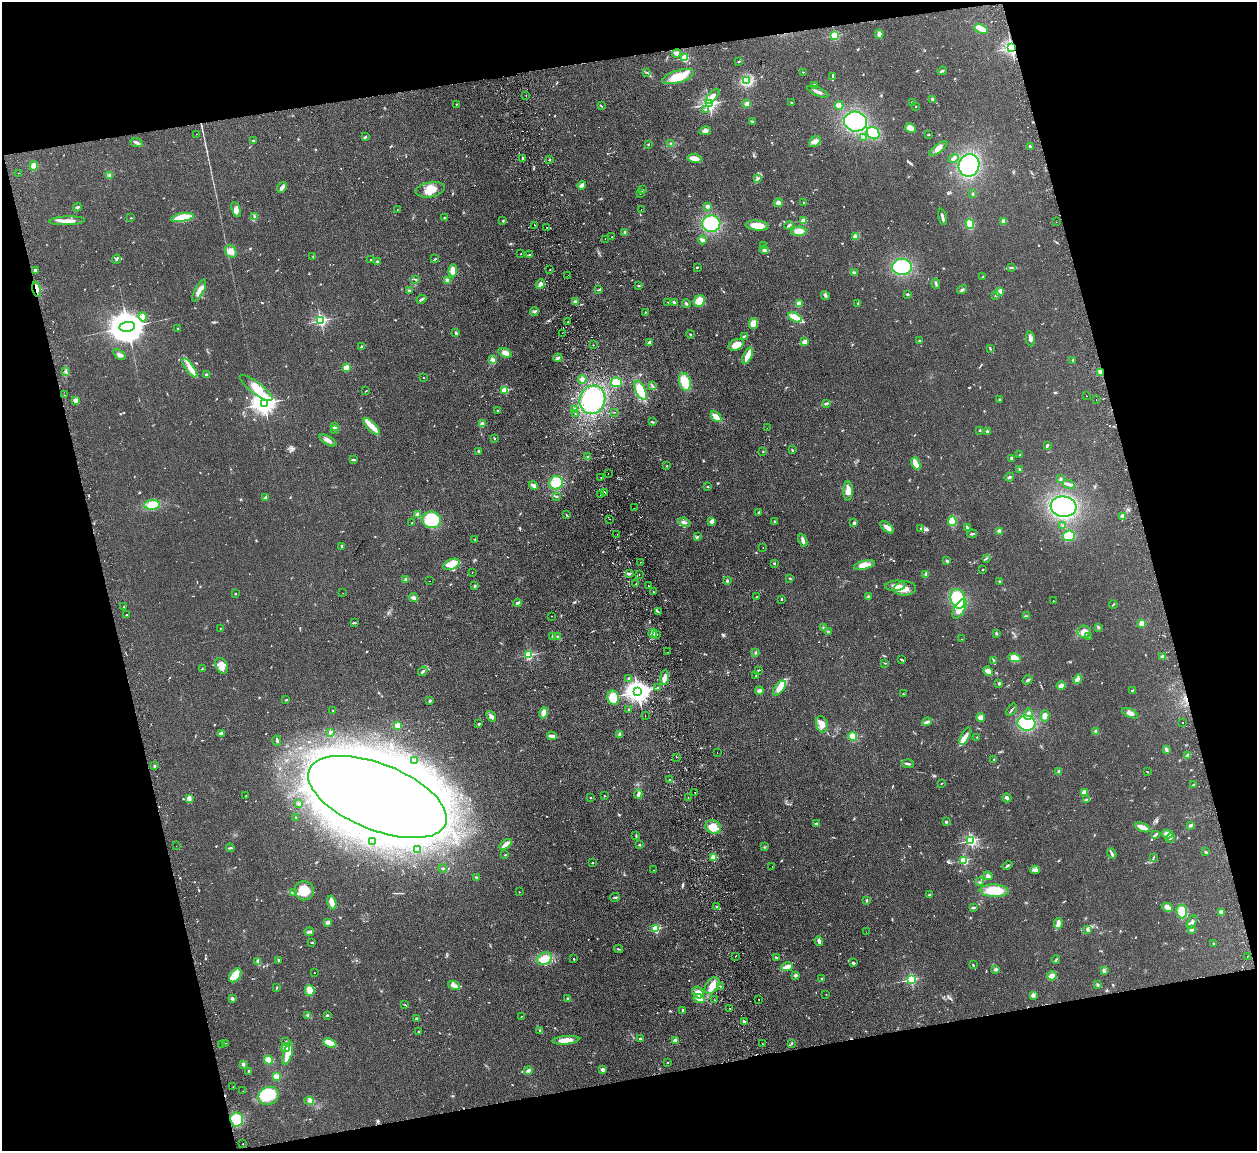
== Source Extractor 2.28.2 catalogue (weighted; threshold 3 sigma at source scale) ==
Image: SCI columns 58-5076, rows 160-4755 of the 5132 x 5031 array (HDU 1 of 3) = the unmasked area's bounding box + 8 px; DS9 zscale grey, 4 x 4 block average (1 PNG px = mean of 4 x 4 image px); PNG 1259 x 1153 px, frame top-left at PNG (2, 2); each listed source drawn as its Kron ellipse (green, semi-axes under 4 px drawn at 4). Shown black and unused: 29% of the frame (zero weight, under 2 of 3 exposures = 3% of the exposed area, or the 3 px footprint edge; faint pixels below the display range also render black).
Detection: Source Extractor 2.28.2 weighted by HDU 2 'WHT'. Background 0.136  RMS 0.011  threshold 0.0505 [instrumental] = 3 sigma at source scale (4.5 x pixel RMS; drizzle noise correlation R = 1.50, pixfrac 1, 0.05/0.05 arcsec/px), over >= 5 px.
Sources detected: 941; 4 too faint to see at this stretch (4 x 4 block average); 18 inside a brighter object's white glare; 29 cosmic-ray / hot-pixel residue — neither listed nor drawn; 14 coinciding with a brighter row at this scale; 40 inside a brighter listed object's ellipse — not listed separately; of the other 836, all 500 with FLUX_AUTO >= 3.24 (the completeness limit of this list) listed and drawn (336 fainter detections not listed), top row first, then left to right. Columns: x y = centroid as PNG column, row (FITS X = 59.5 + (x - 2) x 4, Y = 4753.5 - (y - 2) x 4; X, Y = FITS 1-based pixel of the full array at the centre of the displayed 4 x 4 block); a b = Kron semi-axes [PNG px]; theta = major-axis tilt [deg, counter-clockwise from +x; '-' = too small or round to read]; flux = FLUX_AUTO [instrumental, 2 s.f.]
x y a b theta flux
981 29 7 4 -24 52
879 34 4 3 - 30
835 35 2 2 - 550
1011 48 2 2 - 2300
677 53 4 3 - 13
685 58 2 2 - 430
739 61 3 2 - 4.5
942 71 4 2 - 7.4
803 72 2 2 - 8.4
647 73 4 2 - 4.5
833 76 3 2 - 4.6
678 77 16 6 17 140
747 81 4 3 - 15
814 85 3 2 - 12
818 92 11 2 -24 20
526 95 2 2 - 6.4
712 96 9 3 48 50
933 99 4 2 - 17
791 102 2 2 - 3.7
912 103 3 2 - 9.2
457 104 2 2 - 4.4
709 104 2 2 - 1900
747 104 3 3 - 19
839 105 4 2 - 48
601 106 3 2 - 4.2
916 107 2 2 - 3.4
706 110 4 2 - 7.2
752 122 3 2 - 7.7
856 122 11 10 - 510
910 128 6 4 -31 43
705 131 6 3 13 23
873 133 7 6 - 160
197 134 2 2 - 5.1
928 134 3 2 - 3.6
365 137 3 2 - 6.8
864 137 3 2 - 5.9
253 140 4 2 - 6.8
136 142 6 3 -21 21
815 142 6 4 38 29
648 144 2 2 - 5.3
671 144 2 2 - 10
1030 146 2 2 - 59
938 148 11 4 36 39
523 158 3 2 - 10
694 158 7 3 -8 52
953 158 5 2 - 19
550 159 2 2 - 9.6
969 165 11 10 - 440
34 166 4 3 - 40
18 173 2 2 - 3.3
109 176 3 3 - 8.5
758 178 3 3 - 10
582 185 4 3 - 29
282 187 6 2 52 29
430 190 15 7 10 81
642 190 2 2 - 4.8
640 193 2 2 - 5.6
972 194 3 2 - 4.1
778 203 4 3 - 24
804 203 2 2 - 3.5
707 206 3 3 - 13
77 207 4 2 - 8.8
236 209 8 4 -69 22
641 209 2 2 - 3.4
397 210 2 2 - 3.9
182 217 11 4 10 160
254 217 2 2 - 5.6
445 217 2 2 - 3.3
942 217 8 2 -77 23
131 218 2 2 - 4
804 220 2 2 - 190
67 221 18 3 2 57
503 221 3 2 - 5.7
1004 221 3 2 - 89
1056 222 2 2 - 7.3
711 224 9 8 - 290
970 224 5 4 - 110
534 225 2 2 - 3.2
757 225 11 5 -5 88
789 225 4 2 - 13
547 228 2 2 - 3.5
799 231 7 5 4 59
625 232 4 3 - 9.7
856 236 4 4 - 30
612 237 2 2 - 6.6
605 239 2 2 - 22
702 240 4 3 - 22
764 246 3 2 - 6.6
764 250 5 3 - 13
231 251 7 5 -58 44
521 254 2 2 - 3.4
529 254 3 2 - 3.6
313 256 2 2 - 3.7
117 259 4 2 - 8.1
435 259 3 2 - 4.8
371 260 2 2 - 10
377 262 4 2 - 8.5
697 267 2 2 - 18
902 267 10 8 0 290
1011 268 3 2 - 3.7
550 270 2 2 - 3.7
36 271 4 3 - 23
453 271 6 4 89 56
854 272 4 3 - 9.7
568 275 2 2 - 4.9
983 277 2 2 - 5.8
416 280 2 2 - 3.2
447 280 3 3 - 8.8
540 284 5 3 - 31
936 284 5 2 - 9.1
639 286 3 2 - 4.5
37 289 7 3 -78 30
962 289 5 2 - 12
598 290 3 2 - 6
199 291 12 3 61 44
409 291 2 2 - 47
1000 291 2 2 - 160
907 294 3 2 - 5.3
995 295 2 2 - 3.4
825 296 5 2 - 11
421 299 5 2 - 13
700 301 6 5 - 110
576 302 2 2 - 150
668 302 2 2 - 3.3
674 302 3 2 - 6.4
858 303 2 2 - 4.2
686 304 4 2 - 10
799 304 3 3 - 34
535 311 4 2 - 6.9
645 312 3 2 - 3.5
143 317 4 4 - 22
795 317 7 3 -28 140
320 320 2 2 - 1100
568 322 2 2 - 3.4
753 324 5 4 - 44
127 327 8 5 7 23000
178 329 2 2 - 19
456 333 2 2 - 11
562 333 2 2 - 3.6
690 334 4 2 - 5.3
744 336 4 2 - 6.7
1030 339 7 3 -82 18
919 341 2 2 - 5
805 342 2 2 - 170
650 343 3 3 - 17
593 345 2 2 - 5.4
736 345 8 5 25 50
361 347 2 2 - 6.4
990 349 4 2 - 6.7
505 353 7 4 -19 33
119 355 7 3 -38 18
748 356 9 3 67 89
558 358 4 3 - 13
492 360 4 3 - 21
1073 360 2 2 - 4
190 368 11 3 -54 46
346 368 2 2 - 280
65 371 3 2 - 7.8
1101 372 3 3 - 26
207 375 2 2 - 110
423 378 2 2 - 5
582 379 4 3 - 24
617 382 5 5 - 77
685 382 9 5 -75 150
653 386 2 2 - 4
256 388 20 6 -37 140
505 390 2 2 - 380
640 390 10 5 -66 160
366 391 3 2 - 3.6
64 395 2 2 - 140
1086 396 2 2 - 5
1096 399 2 2 - 3.7
75 400 2 2 - 130
592 400 14 12 66 540
1000 400 3 2 - 7
264 403 4 3 - 5100
826 403 3 2 - 7.4
575 410 3 3 - 32
498 411 2 2 - 3.6
614 412 2 2 - 16
575 414 2 2 - 4.3
716 417 6 3 -49 52
653 422 3 2 - 8.5
482 424 3 3 - 23
335 426 4 2 - 9
372 426 10 5 -45 64
767 428 2 2 - 4
334 429 3 2 - 7.8
980 430 2 2 - 3.8
987 432 2 2 - 59
494 438 2 2 - 8.1
328 440 9 3 -31 29
1047 445 3 2 - 16
792 450 2 2 - 6.3
479 451 3 2 - 10
763 451 2 2 - 3.2
1019 455 3 2 - 3.5
588 457 2 2 - 3.5
1012 458 3 2 - 9.6
353 460 2 2 - 3.8
916 464 6 3 -65 70
667 466 2 2 - 9.8
1020 470 4 2 - 8.8
608 474 2 2 - 7.7
1009 477 4 2 - 8.9
601 478 2 2 - 5
1061 479 2 2 - 5.4
556 483 7 6 - 160
1069 484 6 2 -16 23
534 486 5 2 - 34
707 487 2 2 - 4
848 491 10 4 89 48
605 492 2 2 - 8.4
600 494 2 2 - 16
556 496 3 2 - 7.1
265 497 4 2 - 11
152 505 8 5 2 97
1063 507 13 10 -6 630
634 508 2 2 - 6.7
759 513 3 2 - 12
417 515 4 3 - 25
566 515 3 2 - 5.4
1123 516 3 2 - 38
610 519 2 2 - 3.3
432 520 9 8 - 300
712 521 4 3 - 16
952 521 4 4 - 95
684 522 6 3 -23 15
775 522 4 2 - 9.5
412 523 2 2 - 21
854 523 2 2 - 13
1063 526 2 2 - 3.8
887 527 8 4 -40 29
967 527 3 2 - 10
921 529 3 2 - 6
999 531 2 2 - 130
617 534 2 2 - 5
972 534 5 2 - 9.7
1069 536 6 5 - 130
697 537 4 2 - 8.5
475 539 2 2 - 3.5
803 540 6 3 -67 23
342 546 3 2 - 6.8
763 547 2 2 - 3.4
986 558 2 2 - 4.8
947 561 3 2 - 9.5
640 562 2 2 - 7.8
451 564 9 5 21 110
774 564 3 2 - 5.7
864 565 10 4 15 71
983 569 2 2 - 12
472 572 2 2 - 3.5
629 574 3 2 - 10
639 575 2 2 - 4.3
926 575 4 2 - 22
790 578 2 2 - 5.2
406 579 3 2 - 8.2
429 581 2 2 - 3.4
727 581 3 2 - 9.1
999 581 2 2 - 23
636 584 3 2 - 3.3
648 585 2 2 - 5.2
474 586 3 2 - 8.5
895 586 10 5 4 42
905 588 11 7 4 60
653 592 2 2 - 3.8
235 593 2 2 - 17
343 593 2 2 - 8.9
868 596 3 2 - 6.7
757 597 2 2 - 5.2
413 598 4 3 - 16
782 599 3 2 - 5.2
958 599 10 7 -73 250
1053 601 2 2 - 11
517 603 4 2 - 13
1113 604 4 2 - 4.3
124 607 2 2 - 4
960 609 11 5 60 67
658 612 2 2 - 4.4
127 614 2 2 - 4.6
551 616 2 2 - 3.3
1026 616 2 2 - 4.2
355 623 3 2 - 5.3
1142 623 2 2 - 230
823 627 3 2 - 3.3
1098 627 3 3 - 8.1
221 628 2 2 - 6.7
828 631 2 2 - 5.3
1084 632 7 6 - 53
653 633 4 3 - 38
996 633 3 2 - 8.3
657 634 2 2 - 6.4
558 636 2 2 - 7.3
553 637 3 2 - 16
1089 637 4 2 - 4.3
961 639 2 2 - 6.1
668 652 2 2 - 14
755 653 2 2 - 4.3
528 655 2 2 - 660
1163 657 3 3 - 15
1014 658 6 4 -11 48
902 660 4 2 - 6.9
993 661 3 2 - 4.8
885 663 2 2 - 4.8
222 666 8 6 -61 45
202 669 2 2 - 4.9
758 670 2 2 - 91
423 671 5 2 - 13
988 671 5 3 - 37
756 676 2 2 - 5
665 677 8 3 86 25
629 678 2 2 - 37
1078 679 5 4 - 20
1028 680 5 2 - 8.9
999 683 2 2 - 49
1061 686 4 3 - 25
658 688 2 2 - 4.8
779 688 9 4 51 50
1132 690 3 2 - 5.4
638 691 4 3 - 5100
759 691 4 3 - 15
903 694 2 2 - 5
613 698 7 5 -79 120
286 700 2 2 - 6.5
430 701 2 2 - 8.7
628 709 2 2 - 6.7
333 710 2 2 - 8.5
1011 710 7 2 54 9.1
544 713 6 4 77 45
1130 713 8 3 -25 26
1028 714 5 4 - 28
491 716 6 3 -51 21
645 716 2 2 - 3.3
1045 716 5 4 - 33
981 717 4 3 - 36
927 722 5 3 - 20
1026 723 9 7 -12 260
1183 723 2 2 - 26
479 724 2 2 - 24
822 724 8 5 -73 49
398 725 2 2 - 290
331 732 3 2 - 6.3
1096 732 4 2 - 15
221 733 4 2 - 16
620 734 3 3 - 7.6
552 736 5 2 - 41
965 736 10 3 61 50
853 737 4 4 - 67
977 737 2 2 - 5.8
277 741 5 2 - 11
1166 749 4 2 - 13
717 753 2 2 - 6.4
1187 756 3 2 - 5
677 757 2 2 - 6.1
415 760 2 2 - 3.5
994 760 3 2 - 7.4
908 764 6 2 -4 13
155 766 2 2 - 7.5
1058 771 3 3 - 7.8
1147 772 3 2 - 4.1
669 780 2 2 - 3.4
941 783 2 2 - 4
1193 785 3 2 - 6
695 792 2 2 - 3.9
1085 792 4 4 - 33
638 794 5 3 - 20
246 796 2 2 - 4.2
605 796 2 2 - 12
377 797 74 33 -22 10000
591 797 2 2 - 3.9
190 798 3 3 - 10
688 798 2 2 - 5.1
1007 798 4 2 - 24
1086 799 3 2 - 5.1
299 804 2 2 - 71
296 817 2 2 - 3.3
946 822 2 2 - 46
816 823 3 2 - 6
1191 825 4 2 - 14
713 827 8 6 -29 94
1142 827 8 3 -22 59
1156 834 3 2 - 7.6
1167 834 6 3 -14 33
636 836 4 2 - 6.3
1170 838 5 3 - 11
971 840 2 2 - 1100
373 842 3 2 - 4.5
506 844 7 3 37 34
639 845 2 2 - 6.7
176 846 2 2 - 5.3
764 847 3 2 - 4.9
230 848 4 2 - 8.5
417 849 3 2 - 5.1
1206 852 3 2 - 5.4
1112 853 5 2 - 12
505 855 2 2 - 3.8
713 857 2 2 - 350
1153 857 4 2 - 4.8
964 860 2 2 - 560
592 863 2 2 - 3.9
772 866 2 2 - 6.1
1008 866 5 2 - 11
443 869 4 2 - 6.7
653 870 2 2 - 4.1
1035 870 4 3 - 18
988 876 4 3 - 19
476 877 2 2 - 12
979 882 3 2 - 3.8
304 891 10 9 - 130
994 891 14 6 -2 150
519 892 2 2 - 8.6
294 893 4 2 - 11
930 895 4 2 - 12
615 897 5 2 - 10
867 900 3 2 - 7.8
332 903 7 3 -76 66
717 907 3 2 - 5.3
1167 907 5 4 - 37
973 908 3 2 - 16
1182 912 7 5 -85 89
1221 912 4 4 - 22
328 922 4 2 - 19
1192 922 7 2 64 15
1058 924 5 3 - 39
655 929 2 2 - 450
1191 929 2 2 - 81
1087 930 3 2 - 6.7
309 932 5 3 - 12
866 932 2 2 - 3.6
819 941 5 2 - 9.8
312 942 2 2 - 7
1213 943 2 2 - 3.3
619 949 4 2 - 5.3
736 956 2 2 - 13
1247 956 2 2 - 4.8
776 957 3 2 - 10
544 959 8 6 29 96
574 959 2 2 - 4.4
278 960 2 2 - 5.9
1056 960 4 2 - 7.7
258 962 4 3 - 16
853 963 3 2 - 11
973 965 3 2 - 5.2
787 967 6 4 13 34
996 969 3 3 - 9.5
1104 970 4 3 - 12
314 973 2 2 - 16
235 975 8 4 54 48
796 975 2 2 - 65
1052 976 5 3 - 32
822 979 2 2 - 43
911 979 2 2 - 760
454 985 6 3 -26 33
1097 985 3 2 - 4.3
712 986 9 6 52 53
720 986 2 2 - 6.9
277 988 2 2 - 4.4
309 990 5 5 - 47
698 993 6 5 - 41
826 994 2 2 - 6.5
1033 995 4 3 - 15
232 998 3 3 - 9.8
699 998 6 3 -26 40
568 999 3 3 - 8.7
759 999 2 2 - 24
714 1000 2 2 - 5
405 1005 2 2 - 3.7
730 1008 2 2 - 5.3
682 1010 3 2 - 6.7
308 1015 4 3 - 11
327 1015 3 2 - 6.7
521 1016 2 2 - 5.8
416 1019 2 2 - 6
744 1022 2 2 - 3.8
540 1030 4 2 - 9.7
419 1032 3 2 - 5.1
640 1038 2 2 - 28
566 1040 13 3 5 88
286 1041 2 2 - 3.6
675 1041 2 2 - 120
226 1043 2 2 - 4.9
330 1043 7 3 -26 80
792 1043 3 2 - 4.7
763 1044 2 2 - 4.3
222 1045 2 2 - 8.8
286 1048 4 4 - 36
288 1054 11 3 73 88
268 1060 4 3 - 52
667 1063 2 2 - 5.2
243 1064 2 2 - 72
602 1069 3 2 - 21
528 1070 4 3 - 13
249 1071 4 2 - 6.6
276 1076 4 3 - 24
233 1087 2 2 - 4
243 1091 2 2 - 3.3
268 1096 10 8 30 320
309 1101 4 3 - 16
237 1119 7 6 - 130
243 1144 2 2 - 4.4
Overlapping masked pixels (flux is a lower limit): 3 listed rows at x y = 1011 48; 37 289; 1101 372
Diffuse or blended objects may show on this block-average render without a row.